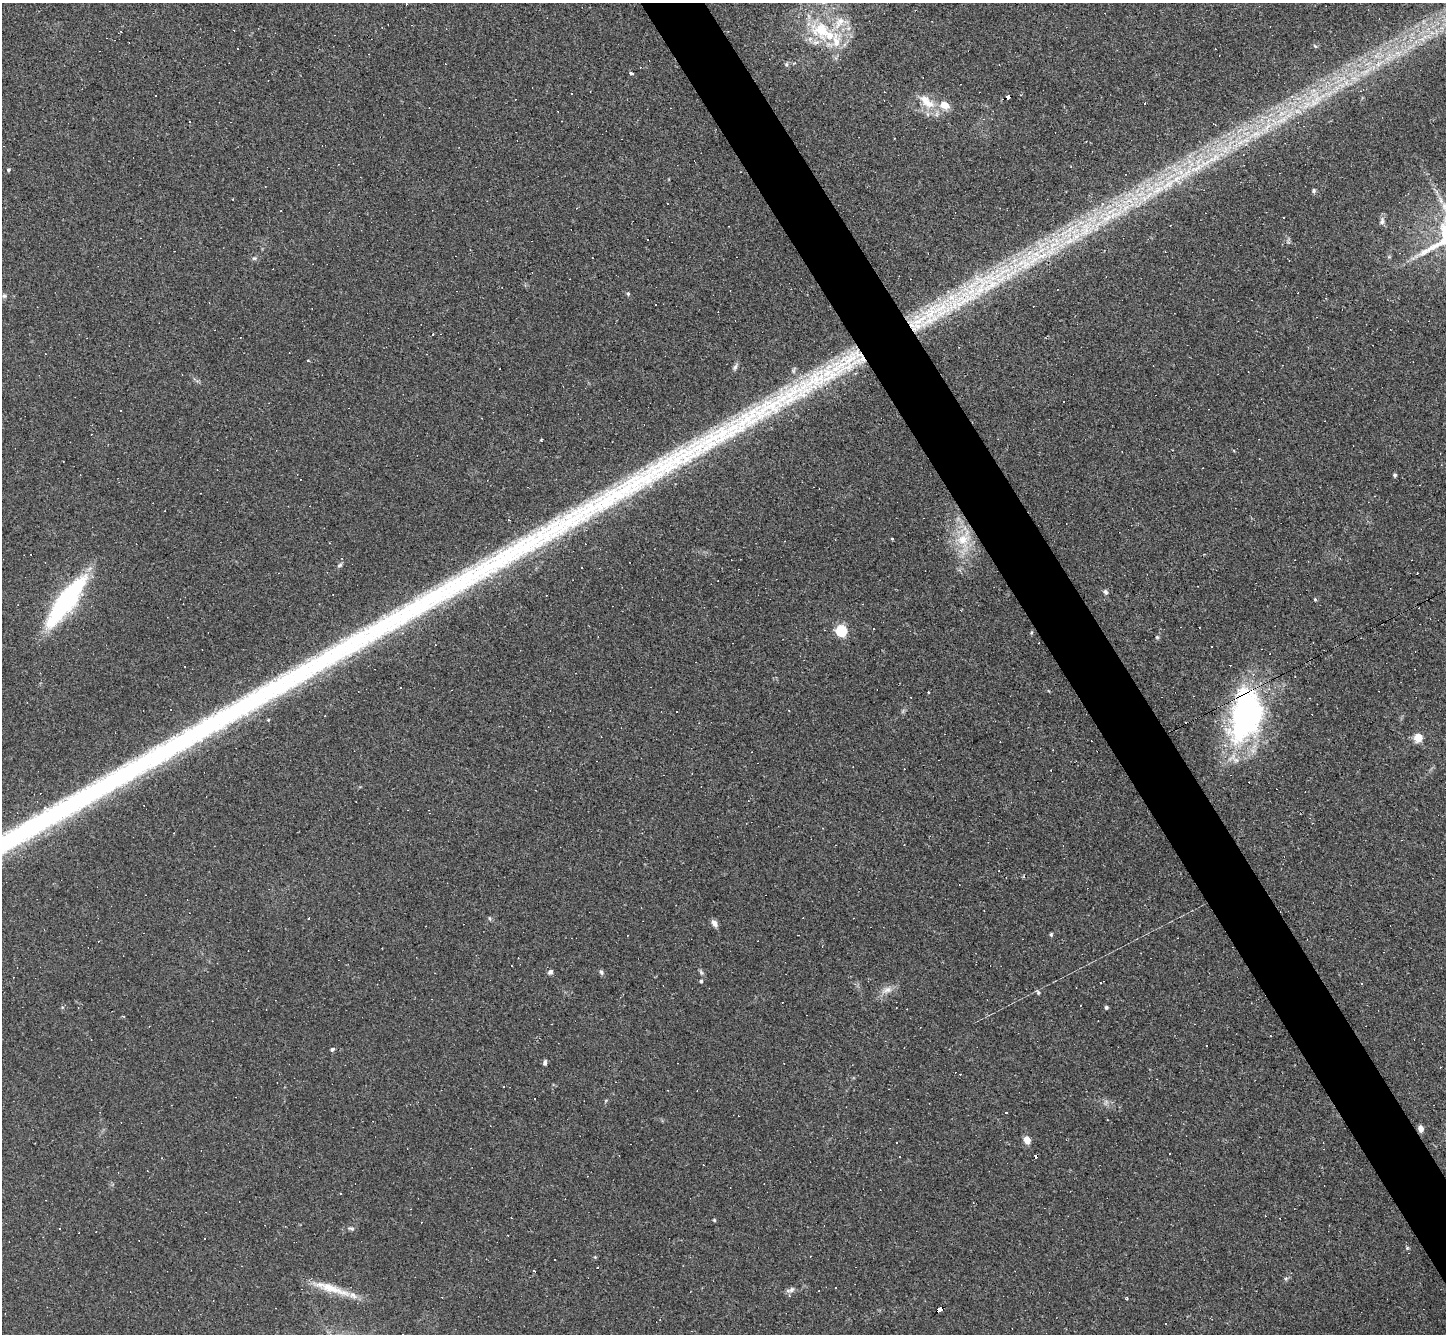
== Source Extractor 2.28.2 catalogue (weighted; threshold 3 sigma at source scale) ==
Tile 6 of 4 x 4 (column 2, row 2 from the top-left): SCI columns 1445-2888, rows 2815-4146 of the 5775 x 5766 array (HDU 1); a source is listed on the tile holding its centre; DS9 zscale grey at full resolution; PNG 1448 x 1336 px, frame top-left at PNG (2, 3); no overlay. Shown black and unused: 4% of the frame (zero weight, under 2 of 3 exposures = <1% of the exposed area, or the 3 px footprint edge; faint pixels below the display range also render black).
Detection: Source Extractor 2.28.2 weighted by HDU 2 'WHT'; one run over the whole footprint, this tile lists its part. Background 0.112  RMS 0.0072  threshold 0.0323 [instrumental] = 3 sigma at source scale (4.5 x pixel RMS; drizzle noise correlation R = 1.50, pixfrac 1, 0.05/0.05 arcsec/px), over >= 5 px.
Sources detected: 181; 1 inside a brighter object's white glare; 88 cosmic-ray / hot-pixel residue — not listed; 19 inside a brighter listed object's ellipse — not listed separately; the other 73 listed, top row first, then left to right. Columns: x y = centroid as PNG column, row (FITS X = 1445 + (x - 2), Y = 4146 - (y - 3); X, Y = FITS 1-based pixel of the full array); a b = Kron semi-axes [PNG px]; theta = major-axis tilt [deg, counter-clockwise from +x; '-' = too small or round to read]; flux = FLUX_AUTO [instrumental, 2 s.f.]
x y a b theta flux
234 30 3 2 - 0.92
821 30 32 27 -21 46
1425 37 24 5 3 7.4
1315 46 6 4 -44 1
1398 53 11 9 -27 6.8
786 64 6 5 - 1.2
1366 71 25 8 28 14
630 73 4 3 - 2.8
1008 97 5 3 - 26
1317 99 27 24 23 30
926 101 28 12 -41 16
1282 120 25 8 25 14
189 121 3 3 - 0.86
1214 124 4 2 - 0.69
1210 160 56 10 29 39
8 170 4 4 - 1.1
1314 191 6 5 - 1.3
1111 216 61 17 21 63
1382 221 11 6 76 2.7
254 258 7 5 19 1.4
971 293 146 31 32 200
628 294 5 4 - 1.2
4 296 7 6 - 1.7
433 334 3 3 - 1.8
307 361 4 3 - 0.7
735 367 12 5 62 2.1
1064 402 3 3 - 1.5
1395 475 4 3 - 1.4
509 520 4 3 - 0.62
892 538 3 3 - 2.7
963 539 22 17 30 20
340 565 8 5 38 1.4
581 567 3 3 - 1.6
1417 573 2 2 - 0.42
1105 592 7 5 -69 1.7
1315 599 5 4 - 0.8
66 602 57 15 54 110
873 629 3 2 - 1.1
841 630 6 5 - 84
402 633 4 3 - 0.74
1157 637 5 5 - 1.1
1246 711 63 41 89 160
268 720 4 4 - 0.69
1418 737 5 5 - 32
489 918 7 3 -71 0.73
714 923 10 6 -58 3.3
1051 934 5 4 - 0.96
550 972 7 5 43 2.3
601 972 8 5 -74 1.5
701 972 7 4 -46 1.4
701 981 4 4 - 1.2
1361 984 3 3 - 1.5
887 990 15 8 15 5.5
1038 992 6 4 -49 1.4
1106 1007 4 4 - 1.5
123 1016 4 3 - 0.57
332 1049 6 5 - 1.5
545 1063 7 4 79 1.8
1106 1102 9 4 60 1.7
1421 1129 6 5 - 4.5
1027 1140 6 5 - 9.2
714 1220 5 4 - 0.78
60 1228 3 2 - 0.53
351 1228 11 5 -10 1.7
1407 1248 5 5 - 0.83
595 1257 4 4 - 0.73
534 1271 4 3 - 18
1286 1278 6 4 19 1.1
835 1287 3 3 - 3.1
331 1288 57 9 -18 19
791 1290 10 7 34 2.5
1127 1298 3 3 - 0.76
939 1310 5 4 - 73
Overlapping masked pixels (flux is a lower limit): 5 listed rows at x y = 1008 97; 971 293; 1246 711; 1421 1129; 939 1310
Unlisted compact peaks at least as high as the median listed source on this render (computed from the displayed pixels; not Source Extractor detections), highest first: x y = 772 407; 764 405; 828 372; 706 448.